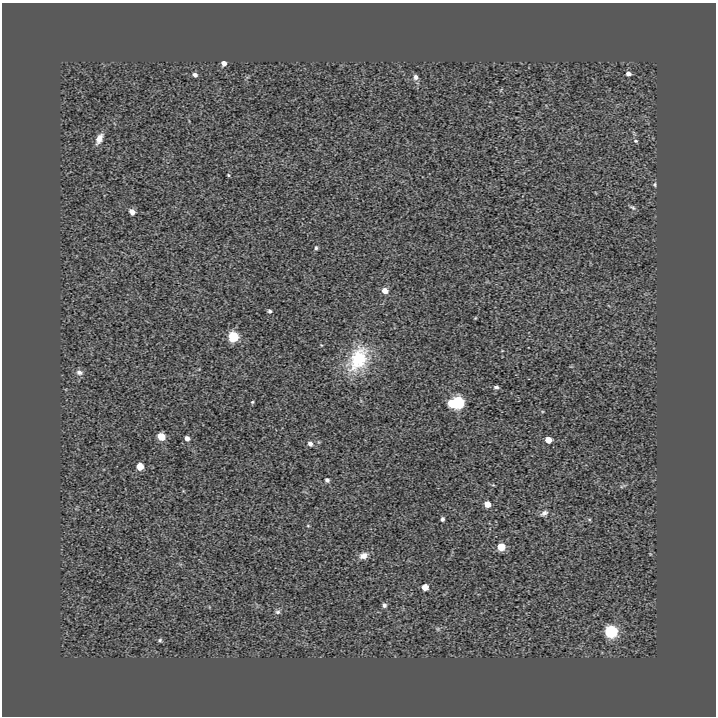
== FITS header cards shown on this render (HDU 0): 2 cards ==
NAXIS1  =                  714
NAXIS2  =                  714

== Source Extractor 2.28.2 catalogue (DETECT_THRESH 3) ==
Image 714 x 714 px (HDU 0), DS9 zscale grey, 1 PNG px = 1 image px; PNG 718 x 718 px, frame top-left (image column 1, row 714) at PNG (2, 3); no overlay
Background -1.83e-06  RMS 0.09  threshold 0.269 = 3 sigma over >= 5 px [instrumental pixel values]
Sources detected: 38; all 38 listed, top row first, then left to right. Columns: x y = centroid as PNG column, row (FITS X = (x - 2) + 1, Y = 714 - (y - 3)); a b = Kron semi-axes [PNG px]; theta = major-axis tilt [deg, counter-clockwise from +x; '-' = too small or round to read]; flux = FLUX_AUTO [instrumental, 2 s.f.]
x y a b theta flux
224 63 4 4 - 34
628 74 5 5 - 20
195 75 5 4 - 19
415 77 7 6 - 20
99 139 12 7 64 44
636 141 5 4 - 8.4
228 175 4 4 - 5.9
655 184 7 3 -83 8.5
632 207 9 4 -31 12
132 212 5 5 - 41
316 248 5 4 - 10
385 291 6 5 - 51
270 311 5 4 - 11
475 318 5 3 - 5.1
233 337 6 6 - 370
358 359 35 22 62 330
79 372 9 7 -9 22
496 387 5 4 - 17
252 402 4 4 - 6.4
451 403 6 5 - 84
458 403 6 6 - 760
161 437 5 5 - 110
187 438 6 5 - 25
548 440 5 5 - 61
310 444 6 5 - 21
140 466 5 5 - 96
327 480 5 5 - 15
487 504 5 4 - 65
544 513 9 5 29 18
442 519 4 3 - 13
308 526 5 3 - 4.8
501 547 5 5 - 140
363 556 10 8 20 42
425 587 5 5 - 66
384 605 6 5 - 16
278 612 7 5 1 13
611 631 6 6 - 730
160 640 5 4 - 8.9